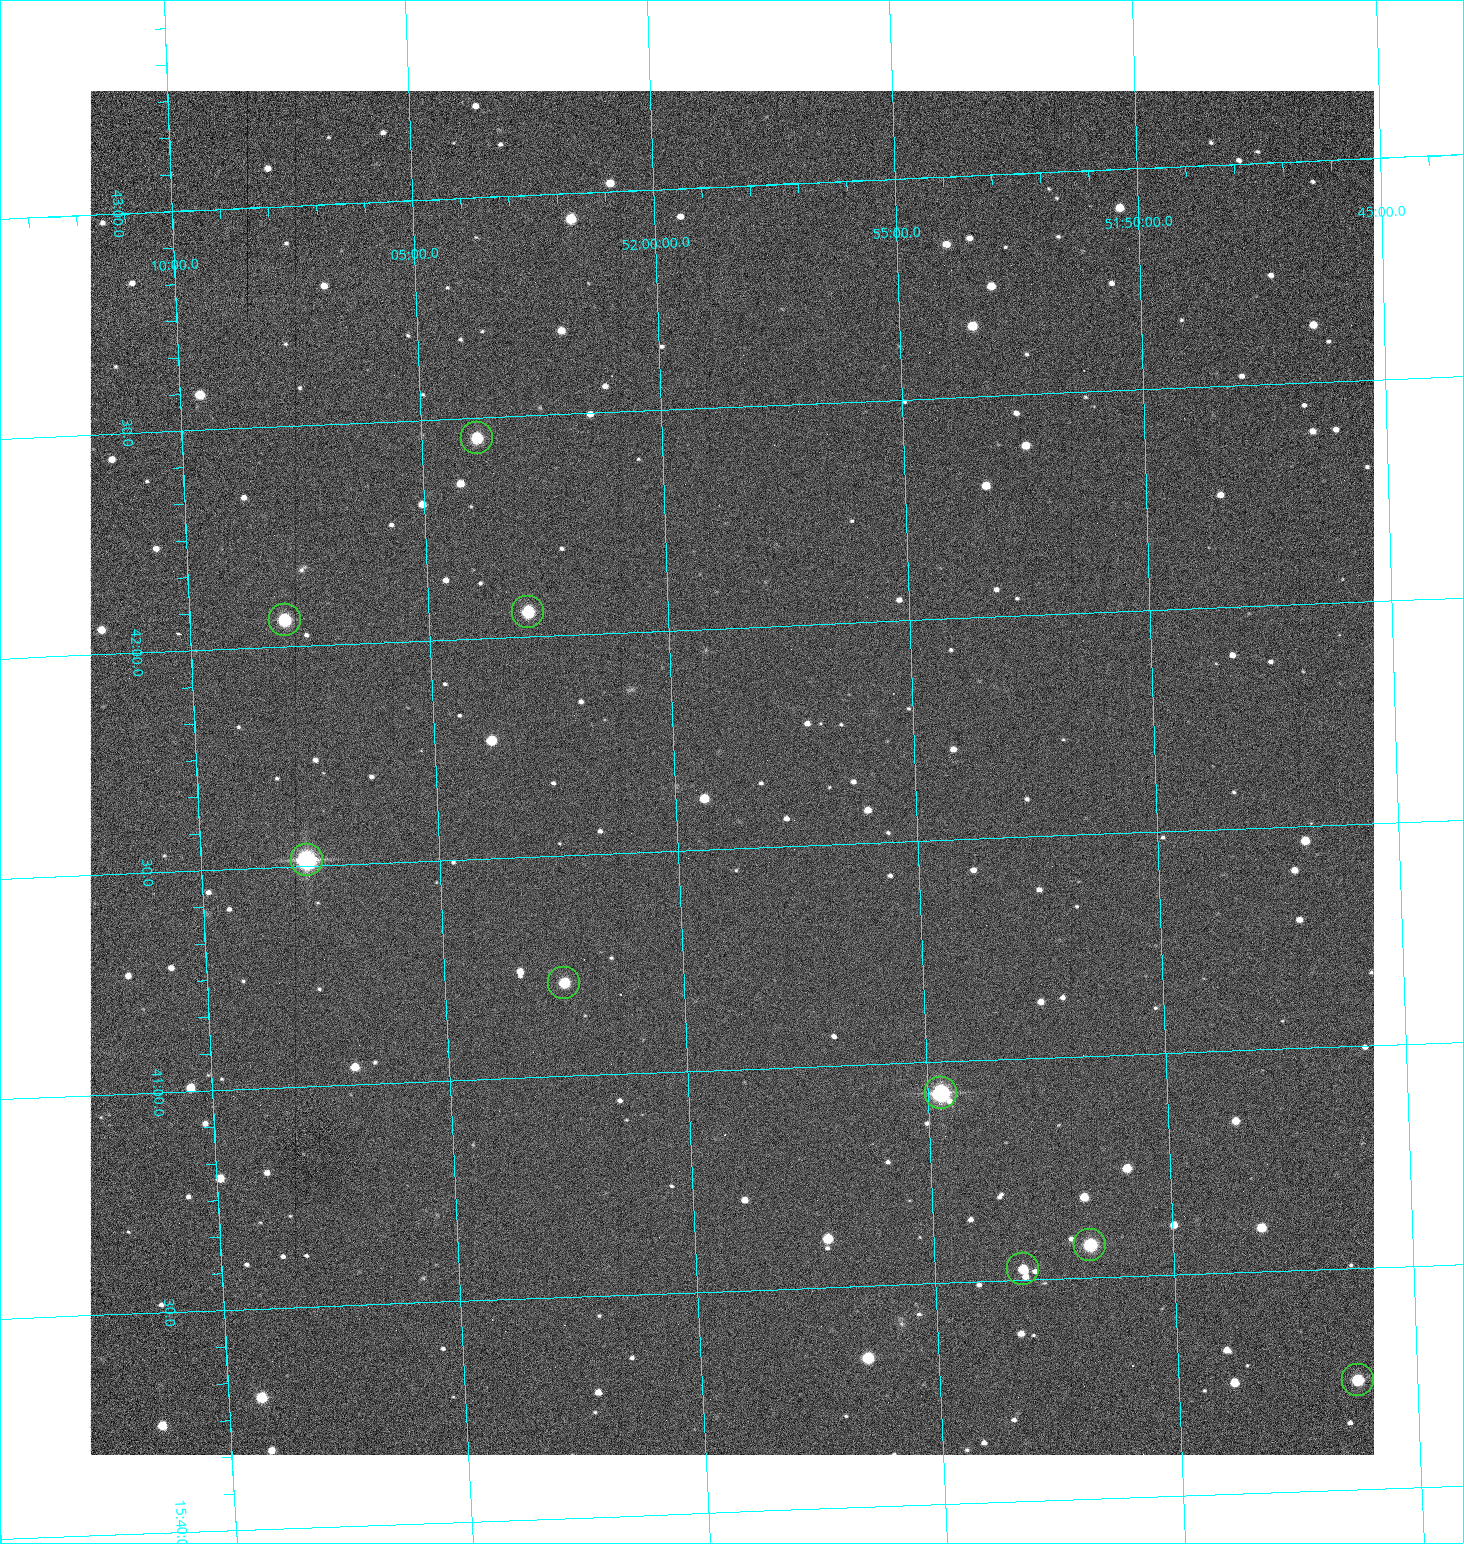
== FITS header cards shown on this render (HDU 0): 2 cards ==
NAXIS1  =                 1284 /fastest changing axis
NAXIS2  =                 1364 /next to fastest changing axis

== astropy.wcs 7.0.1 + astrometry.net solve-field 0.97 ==
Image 1284 x 1364 px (HDU 0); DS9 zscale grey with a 90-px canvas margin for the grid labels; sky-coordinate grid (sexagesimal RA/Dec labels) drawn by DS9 from the SOLVED WCS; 9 Tycho-2 reference stars matched to detected sources circled (green)
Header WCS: RA---TAN/DEC--TAN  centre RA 15:41:40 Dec +51:59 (235.42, +51.98 deg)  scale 1.26 arcsec/px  FOV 26.9' x 28.5'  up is +92 deg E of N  parity flipped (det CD > 0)
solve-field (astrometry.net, Tycho-2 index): VERIFIED the header's WCS against the Tycho-2 star catalogue (9 matches, 0 conflicts) and refined it, rather than solving blind
Solved WCS: RA---TAN-SIP/DEC--TAN-SIP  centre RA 15:41:40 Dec +51:59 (235.42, +51.98 deg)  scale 1.25 arcsec/px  FOV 26.8' x 28.5'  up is +92 deg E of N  parity flipped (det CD > 0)
The solver's refit moves the header's centre by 0.64 arcsec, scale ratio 0.9972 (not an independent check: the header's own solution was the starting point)
Tycho-2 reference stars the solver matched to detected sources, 9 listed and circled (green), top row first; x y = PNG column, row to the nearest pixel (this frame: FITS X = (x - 90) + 1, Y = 1364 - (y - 91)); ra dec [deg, ICRS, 3 dp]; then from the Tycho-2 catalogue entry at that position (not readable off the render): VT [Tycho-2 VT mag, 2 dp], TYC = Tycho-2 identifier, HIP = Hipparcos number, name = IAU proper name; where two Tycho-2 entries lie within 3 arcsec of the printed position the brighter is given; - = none
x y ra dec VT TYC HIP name
477 438 235.614 +52.064 11.61 3489-1132-1 - -
528 612 235.514 +52.049 11.19 3489-1407-1 - -
285 620 235.515 +52.133 11.12 3489-1380-1 - -
307 860 235.378 +52.130 9.31 3489-1322-1 76850 -
564 983 235.303 +52.042 11.52 3489-958-1 - -
941 1093 235.232 +51.912 9.59 3489-824-1 - -
1090 1245 235.143 +51.862 10.97 3489-1016-1 - -
1023 1269 235.131 +51.886 12.29 3489-908-1 - -
1358 1380 235.062 +51.771 11.53 3489-1453-1 - -